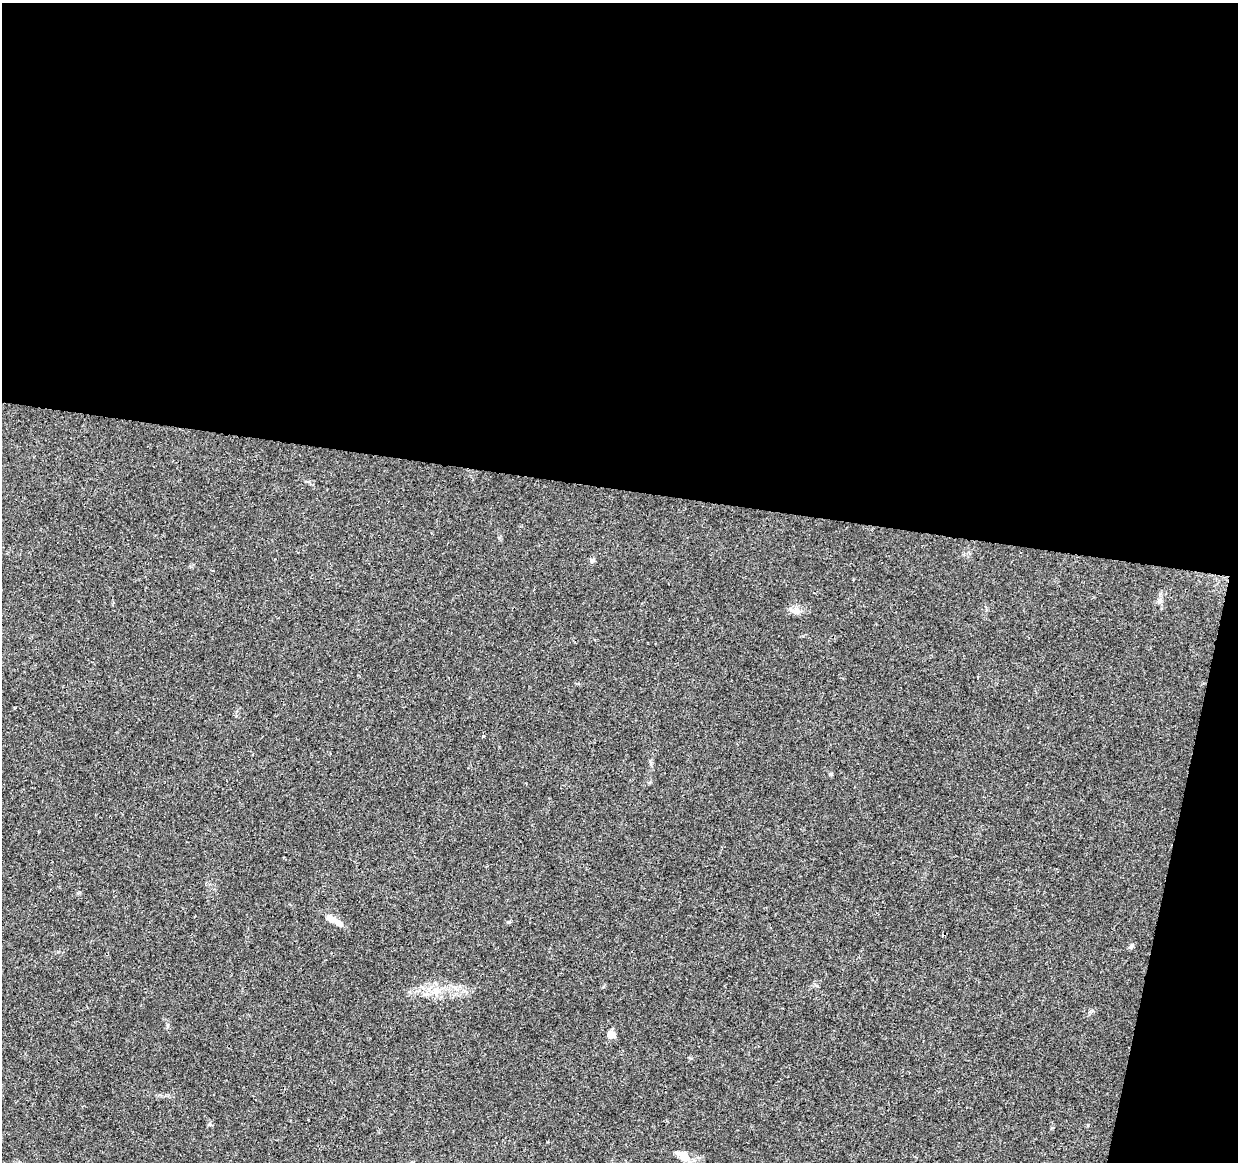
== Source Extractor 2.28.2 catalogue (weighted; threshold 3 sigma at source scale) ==
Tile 4 of 4 x 4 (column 4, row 1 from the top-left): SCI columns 3707-4942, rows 3708-4867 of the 4953 x 5153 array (HDU 1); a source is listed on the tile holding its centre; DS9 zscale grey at full resolution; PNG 1240 x 1164 px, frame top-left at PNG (2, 3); no overlay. Shown black and unused: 45% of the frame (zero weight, under 3 of 4 exposures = <1% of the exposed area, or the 3 px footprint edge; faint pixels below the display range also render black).
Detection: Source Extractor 2.28.2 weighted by HDU 2 'WHT'; one run over the whole footprint, this tile lists its part. Background 0.0224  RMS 0.0028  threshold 0.0127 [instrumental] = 3 sigma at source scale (4.5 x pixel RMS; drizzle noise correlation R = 1.50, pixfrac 1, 0.0396/0.0396 arcsec/px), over >= 5 px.
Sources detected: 10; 1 inside a brighter listed object's ellipse — not listed separately; the other 9 listed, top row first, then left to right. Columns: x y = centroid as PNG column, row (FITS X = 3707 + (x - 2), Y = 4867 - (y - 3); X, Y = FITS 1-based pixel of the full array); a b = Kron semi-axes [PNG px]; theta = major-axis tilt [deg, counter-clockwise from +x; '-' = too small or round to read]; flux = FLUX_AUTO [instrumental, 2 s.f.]
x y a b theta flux
592 560 7 4 44 0.49
1160 601 9 5 71 0.93
796 611 12 8 -16 1.6
483 736 3 3 - 1.3
331 919 17 8 -27 2.4
1131 946 9 4 60 0.49
436 991 9 8 - 1.9
611 1034 9 8 - 1.6
684 1156 15 10 -37 3.5